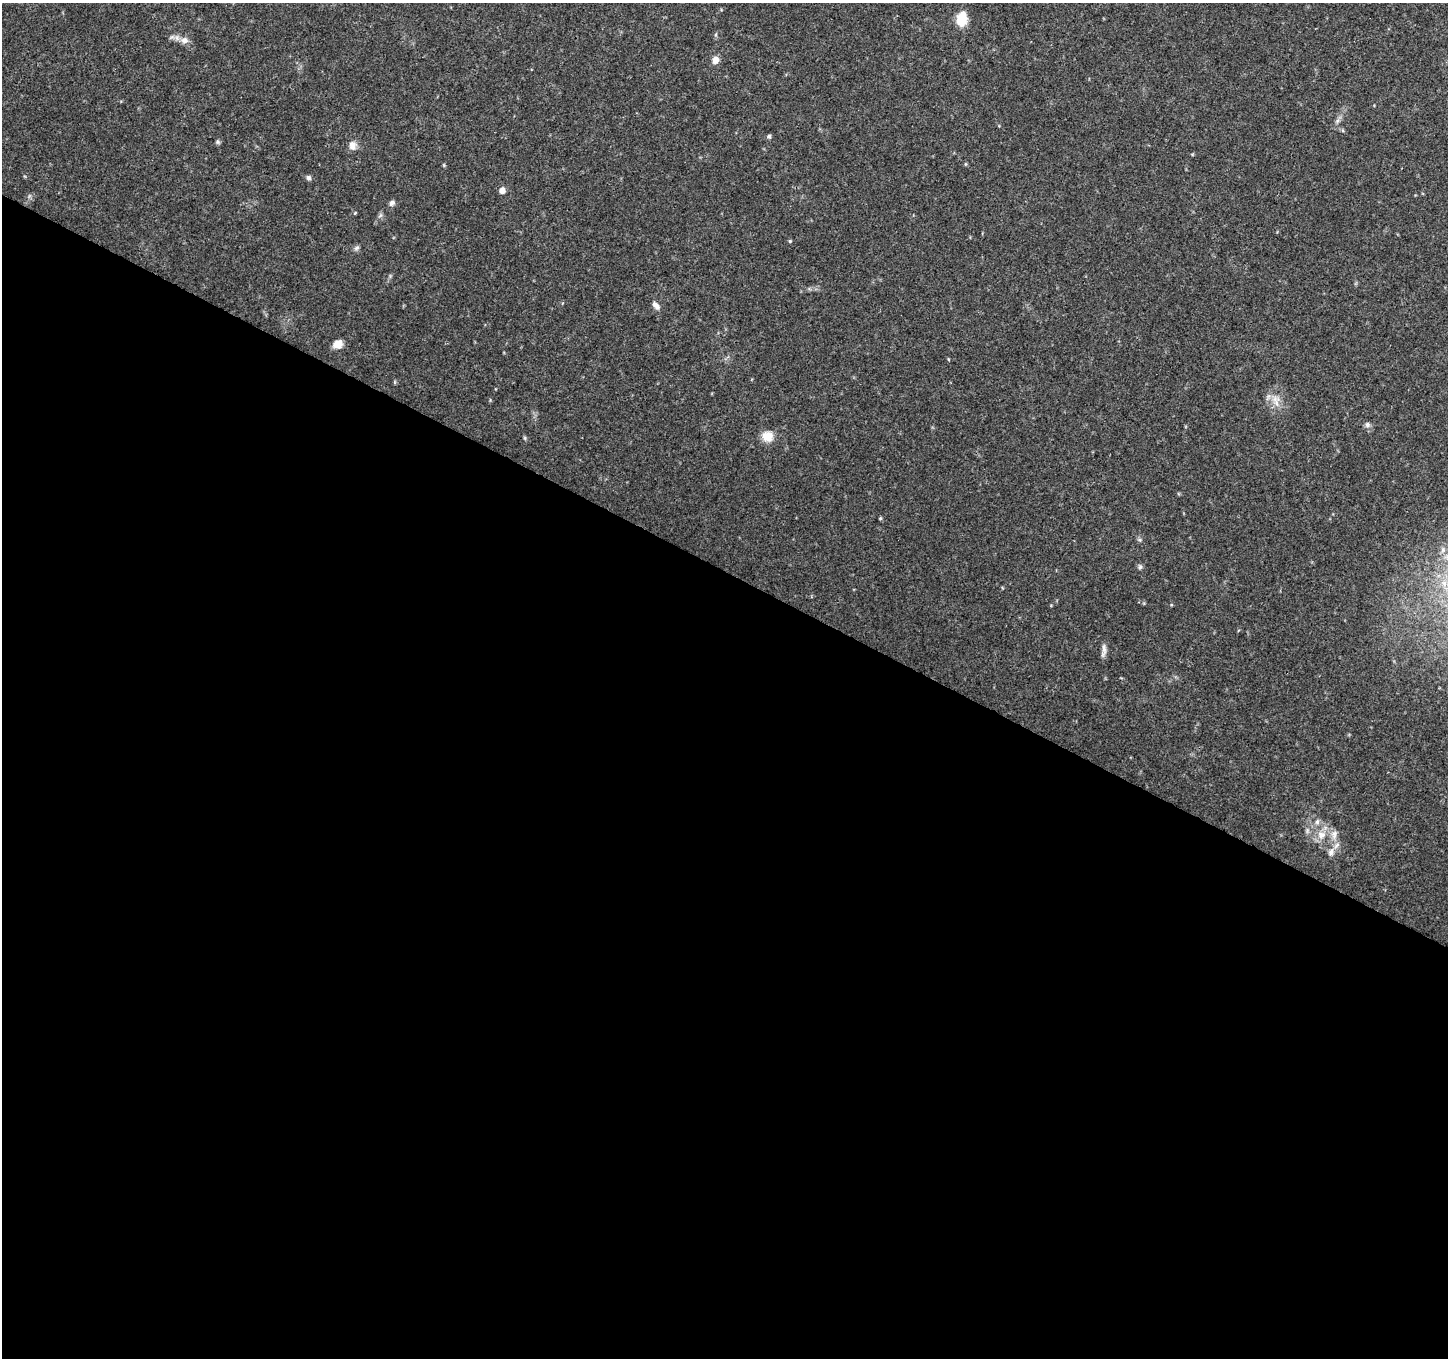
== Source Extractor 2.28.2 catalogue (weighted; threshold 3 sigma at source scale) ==
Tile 14 of 4 x 4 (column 2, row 4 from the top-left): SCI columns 1450-2895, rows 202-1557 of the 5799 x 5891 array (HDU 1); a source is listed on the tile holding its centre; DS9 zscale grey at full resolution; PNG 1450 x 1360 px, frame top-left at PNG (2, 3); no overlay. Shown black and unused: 58% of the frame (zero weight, under 3 of 4 exposures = <1% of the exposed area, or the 3 px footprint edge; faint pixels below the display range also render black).
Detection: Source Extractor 2.28.2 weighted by HDU 2 'WHT'; one run over the whole footprint, this tile lists its part. Background 0.0333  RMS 0.0037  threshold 0.0164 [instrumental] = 3 sigma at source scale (4.5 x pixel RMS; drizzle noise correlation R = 1.50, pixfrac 1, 0.0396/0.0396 arcsec/px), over >= 5 px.
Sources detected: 23; all 23 listed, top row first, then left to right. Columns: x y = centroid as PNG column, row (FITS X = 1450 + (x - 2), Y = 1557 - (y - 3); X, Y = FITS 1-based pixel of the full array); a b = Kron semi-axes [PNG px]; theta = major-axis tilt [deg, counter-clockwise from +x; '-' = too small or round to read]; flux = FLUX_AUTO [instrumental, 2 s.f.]
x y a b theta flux
962 19 18 13 80 5.6
184 40 11 9 -7 2.2
715 60 10 8 68 2
769 136 5 5 - 0.71
218 142 6 4 -71 0.59
352 145 12 9 -89 2.2
308 178 6 5 - 0.94
502 190 7 6 - 1.9
392 203 8 6 48 1.1
381 215 7 4 70 0.69
790 241 5 4 - 0.39
356 248 8 5 27 0.82
656 305 11 6 -48 1.7
338 344 10 8 23 3.5
1276 403 10 4 -84 1.6
1367 425 8 6 -57 1.1
767 436 13 12 - 4.7
1140 567 7 5 68 0.69
1104 650 19 5 86 1.7
1317 822 6 6 - 1.1
1334 834 13 6 81 2.1
1321 835 12 11 - 3.9
1331 852 10 7 65 1.8